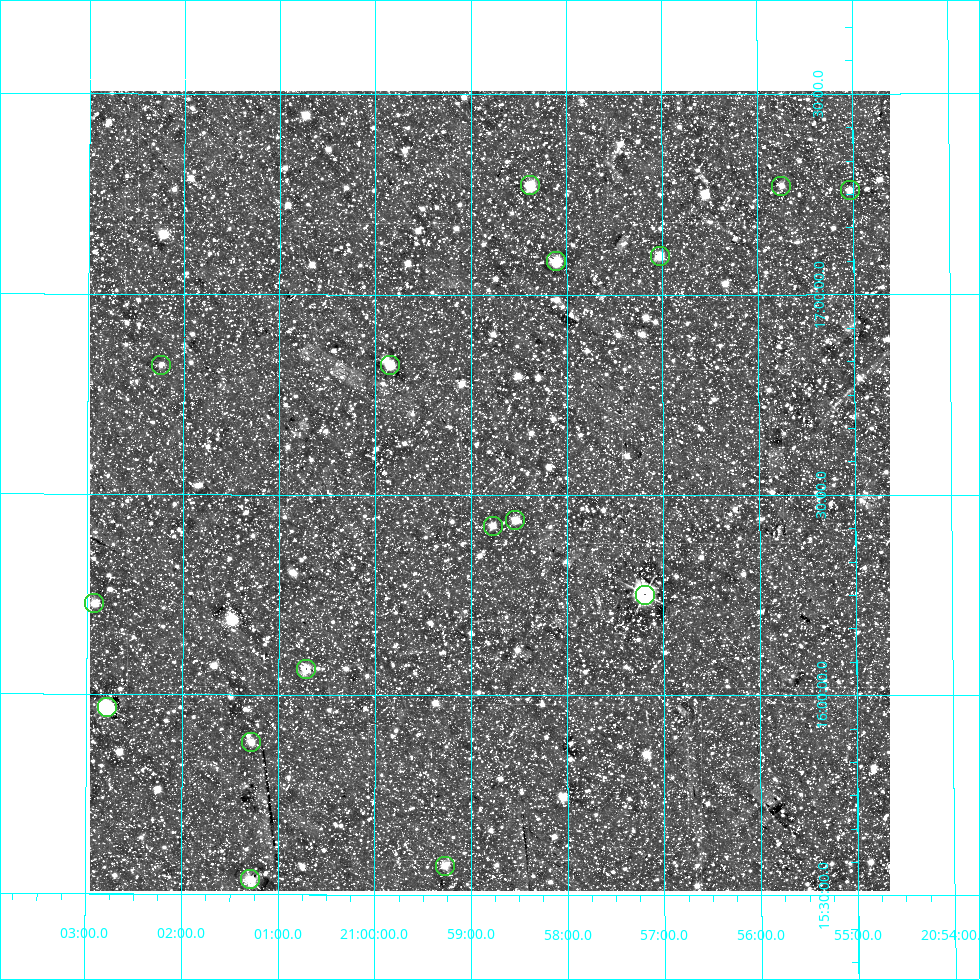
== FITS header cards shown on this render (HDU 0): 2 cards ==
NAXIS1  =                  800
NAXIS2  =                  800

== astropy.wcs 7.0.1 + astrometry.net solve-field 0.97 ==
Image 800 x 800 px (HDU 0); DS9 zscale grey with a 90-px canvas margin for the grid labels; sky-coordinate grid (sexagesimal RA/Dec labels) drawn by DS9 from the SOLVED WCS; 16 Tycho-2 reference stars matched to detected sources circled (green)
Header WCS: RA---AIT/DEC--AIT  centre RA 20:58:48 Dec +16:31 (314.70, +16.51 deg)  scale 9 arcsec/px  FOV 120.0' x 120.0'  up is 0 deg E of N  parity normal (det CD < 0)
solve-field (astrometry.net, Tycho-2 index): SOLVED blind (the header's WCS was not the basis of the solution)
Solved WCS: RA---TAN-SIP/DEC--TAN-SIP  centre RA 20:58:48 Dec +16:31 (314.70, +16.51 deg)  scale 8.99 arcsec/px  FOV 119.9' x 119.9'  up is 0 deg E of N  parity normal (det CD < 0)
Header WCS and blind solve agree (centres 2.7 arcsec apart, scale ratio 0.9989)
Tycho-2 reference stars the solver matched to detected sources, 16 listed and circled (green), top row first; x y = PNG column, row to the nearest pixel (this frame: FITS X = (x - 90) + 1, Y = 800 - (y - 91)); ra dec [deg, ICRS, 3 dp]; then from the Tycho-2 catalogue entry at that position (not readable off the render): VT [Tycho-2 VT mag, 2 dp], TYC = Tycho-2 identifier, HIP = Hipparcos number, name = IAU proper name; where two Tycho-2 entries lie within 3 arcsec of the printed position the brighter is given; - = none
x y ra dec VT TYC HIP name
530 185 314.595 +17.273 8.19 1652-1597-1 - -
781 186 313.937 +17.271 8.44 1651-1355-1 - -
850 190 313.759 +17.260 7.85 1651-1635-1 103246 -
660 256 314.256 +17.097 7.17 1652-1940-1 103405 -
556 261 314.527 +17.083 7.74 1652-1995-1 103496 -
161 365 315.559 +16.823 8.54 1648-1830-1 - -
390 365 314.962 +16.824 6.66 1648-1251-1 103635 -
515 520 314.634 +16.437 7.51 1648-2240-1 103537 -
493 526 314.693 +16.423 8.14 1648-1792-1 103551 -
645 595 314.297 +16.251 7.73 1648-1279-1 103417 -
94 603 315.730 +16.227 8.68 1648-1081-1 - -
306 669 315.179 +16.064 7.86 1648-1916-1 103690 -
107 707 315.697 +15.967 7.08 1648-1146-1 103868 -
251 742 315.321 +15.881 8.91 1648-1941-1 - -
445 866 314.819 +15.573 8.12 1648-403-1 103584 -
250 879 315.321 +15.538 8.22 1648-500-1 - -